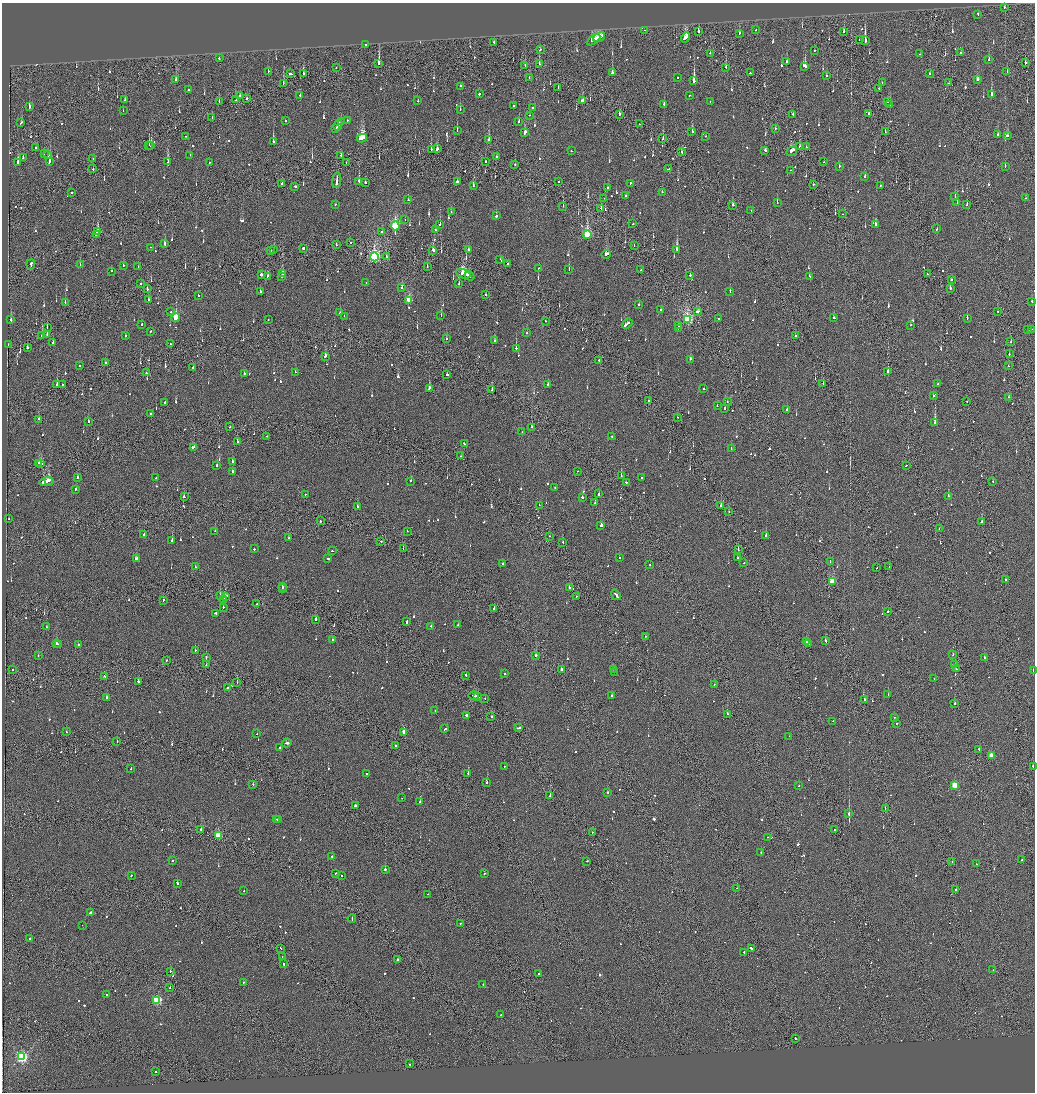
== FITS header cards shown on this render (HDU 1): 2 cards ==
NAXIS1  =                 2065
NAXIS2  =                 2180

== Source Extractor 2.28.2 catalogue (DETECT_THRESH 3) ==
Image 2065 x 2180 px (HDU 1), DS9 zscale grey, zoomed out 1/2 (1 PNG px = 2 x 2 image px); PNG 1037 x 1094 px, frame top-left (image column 1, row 2179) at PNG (2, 3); each listed source drawn as its Kron ellipse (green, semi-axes under 4 px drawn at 4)
Background -0.112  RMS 0.063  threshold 0.189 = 3 sigma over >= 5 px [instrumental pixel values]
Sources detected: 1104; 38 cannot appear on this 1/2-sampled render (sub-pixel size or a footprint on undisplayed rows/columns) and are neither listed nor drawn; of the other 1066, the 500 brightest by FLUX_AUTO listed and drawn (566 fainter detections omitted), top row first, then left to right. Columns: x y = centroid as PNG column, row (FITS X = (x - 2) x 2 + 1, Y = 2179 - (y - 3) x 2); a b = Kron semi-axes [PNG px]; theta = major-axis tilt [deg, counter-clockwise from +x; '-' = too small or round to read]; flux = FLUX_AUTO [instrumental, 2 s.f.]
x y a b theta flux
1004 7 2 2 - 84
978 14 3 2 - 110
644 30 2 2 - 79
755 30 2 1 - 78
698 31 3 2 - 120
844 31 3 2 - 68
739 33 2 2 - 190
599 37 6 2 27 350
686 37 5 3 - 370
594 40 7 3 34 470
859 40 2 2 - 73
865 41 3 2 - 1400
494 42 2 2 - 75
365 44 2 2 - 62
540 49 2 2 - 110
814 50 2 2 - 130
710 53 2 2 - 120
960 53 2 2 - 260
919 54 2 1 - 170
219 58 2 2 - 81
989 60 2 2 - 71
786 62 2 2 - 88
379 63 3 2 - 1700
1025 63 2 2 - 620
539 64 2 1 - 160
525 65 2 2 - 91
804 66 4 2 - 870
726 67 2 2 - 170
336 68 2 1 - 62
268 71 2 2 - 69
1007 72 2 2 - 67
612 73 3 2 - 160
750 73 2 2 - 86
930 73 2 2 - 74
290 74 3 2 - 290
303 74 3 2 - 110
826 76 2 2 - 69
529 78 2 1 - 110
677 78 2 2 - 120
176 79 3 2 - 65
978 79 3 2 - 88
694 81 3 2 - 2500
882 82 2 2 - 130
283 83 2 1 - 210
948 83 2 1 - 100
460 86 2 2 - 310
558 87 2 1 - 79
879 88 2 1 - 69
188 90 2 2 - 93
479 94 2 2 - 320
300 95 3 2 - 77
689 95 2 2 - 83
991 95 3 2 - 350
240 96 2 2 - 120
247 98 2 2 - 84
125 100 2 2 - 140
236 100 2 1 - 63
418 101 2 2 - 84
582 101 3 2 - 110
710 101 2 2 - 75
887 101 2 2 - 96
219 102 2 1 - 93
664 104 2 2 - 120
890 105 2 2 - 250
513 106 2 2 - 100
29 107 4 2 - 180
532 108 2 2 - 140
460 109 2 2 - 110
123 111 2 2 - 66
868 113 2 1 - 310
619 114 3 2 - 180
793 114 2 2 - 170
530 115 2 2 - 66
212 118 2 1 - 66
347 120 2 2 - 68
285 121 2 2 - 130
341 121 2 1 - 82
519 121 2 2 - 110
21 123 3 2 - 180
639 124 2 1 - 140
338 125 6 2 64 730
336 128 2 1 - 140
775 129 2 1 - 87
457 131 2 1 - 110
525 132 4 2 - 290
692 132 2 2 - 360
885 132 3 1 - 62
998 135 2 2 - 510
185 136 2 1 - 80
706 136 2 2 - 130
1007 136 2 2 - 100
362 138 5 3 - 2700
663 138 3 1 - 170
489 140 2 2 - 430
273 142 3 2 - 360
149 145 2 1 - 320
151 146 3 2 - 160
799 146 2 1 - 89
806 147 2 1 - 120
35 148 2 2 - 110
431 149 2 2 - 220
437 149 3 2 - 170
765 150 3 2 - 98
571 151 2 2 - 83
792 151 5 2 - 290
681 152 2 1 - 140
44 154 2 1 - 76
48 155 2 2 - 300
190 155 2 2 - 64
341 155 2 1 - 110
23 157 3 2 - 170
497 157 2 2 - 140
93 159 2 1 - 97
49 161 4 2 - 600
18 162 3 2 - 310
168 162 2 2 - 250
209 162 2 1 - 84
485 162 2 2 - 79
824 162 2 1 - 65
346 163 2 1 - 110
515 165 2 2 - 88
839 166 2 2 - 75
1005 166 2 2 - 78
93 169 2 2 - 76
669 169 3 1 - 220
791 170 2 1 - 160
865 176 2 2 - 120
337 180 8 2 83 660
359 181 2 2 - 300
365 182 2 2 - 240
457 182 2 2 - 280
559 182 2 1 - 99
630 183 3 2 - 110
282 184 2 1 - 110
813 184 2 1 - 150
295 186 2 2 - 110
473 186 3 2 - 65
880 186 2 2 - 71
608 188 3 2 - 470
72 192 2 2 - 81
662 192 2 2 - 120
625 196 2 2 - 70
955 197 2 2 - 110
604 198 2 2 - 99
1025 198 2 1 - 73
408 200 2 2 - 76
777 203 2 2 - 120
957 203 2 2 - 84
335 204 2 2 - 88
733 205 2 2 - 96
967 205 3 2 - 110
563 206 2 1 - 74
601 209 2 1 - 120
751 210 2 1 - 85
451 212 2 2 - 61
843 214 2 1 - 61
496 216 3 2 - 140
405 219 2 1 - 62
440 224 2 2 - 340
633 224 2 2 - 160
876 224 3 2 - 190
395 226 4 3 - 1300
937 229 2 2 - 130
435 230 2 2 - 120
382 231 2 2 - 63
98 232 3 2 - 930
96 235 3 1 - 330
587 235 4 3 - 1100
351 242 2 2 - 100
165 244 2 2 - 400
336 245 2 1 - 79
634 246 2 1 - 95
150 247 2 1 - 70
303 248 2 2 - 330
274 249 2 1 - 120
677 249 3 2 - 870
433 250 3 2 - 480
468 250 2 2 - 87
271 251 2 1 - 80
606 254 4 2 - 390
374 257 4 4 - 3000
386 257 3 2 - 130
500 260 2 2 - 230
31 264 5 1 - 240
507 264 2 2 - 160
80 265 2 2 - 63
123 265 2 2 - 110
138 267 3 2 - 150
427 267 3 2 - 62
539 268 2 1 - 70
569 269 2 2 - 110
641 270 2 2 - 66
111 271 2 2 - 87
261 274 2 2 - 1100
283 274 2 1 - 70
463 274 7 3 -22 1000
927 274 2 2 - 72
690 275 2 2 - 300
267 276 3 2 - 73
282 276 2 1 - 250
469 276 5 1 - 370
809 276 2 2 - 110
952 280 2 2 - 150
140 283 2 1 - 61
366 283 2 1 - 69
459 284 2 2 - 170
147 288 3 1 - 150
402 288 2 2 - 110
950 288 2 2 - 200
260 291 2 2 - 110
730 291 3 2 - 110
486 295 2 2 - 130
198 296 2 2 - 110
149 300 2 2 - 99
409 300 3 3 - 570
65 302 2 2 - 85
1032 302 2 2 - 80
639 304 2 2 - 82
660 310 2 2 - 92
698 311 3 2 - 290
997 311 2 1 - 130
171 312 2 2 - 69
340 313 2 2 - 74
441 315 2 2 - 110
344 316 2 1 - 76
176 318 4 3 - 490
719 318 2 2 - 120
834 318 3 2 - 81
967 318 3 2 - 130
268 319 2 1 - 73
688 319 4 3 - 1700
11 320 3 2 - 210
545 321 2 1 - 79
627 324 6 2 38 750
142 325 3 2 - 120
910 325 2 2 - 83
678 326 2 1 - 110
47 328 2 1 - 220
678 328 2 2 - 93
1031 329 2 2 - 200
1028 330 2 1 - 87
151 331 2 2 - 110
527 333 2 2 - 78
47 335 2 1 - 81
42 336 2 2 - 280
125 336 2 2 - 120
795 336 2 2 - 82
446 339 2 2 - 78
494 340 2 2 - 84
1011 341 2 2 - 67
53 342 2 2 - 71
170 344 2 2 - 71
8 345 2 1 - 95
27 348 2 2 - 240
516 348 2 2 - 480
1009 354 2 2 - 120
325 356 3 2 - 150
690 359 2 2 - 680
599 360 2 1 - 390
105 362 2 2 - 66
79 366 2 2 - 66
1008 366 2 2 - 240
193 367 2 2 - 120
888 371 2 1 - 840
295 372 2 1 - 74
146 373 2 2 - 270
244 374 2 2 - 120
447 375 2 2 - 120
548 384 2 2 - 83
823 384 2 1 - 68
938 384 2 2 - 130
57 385 2 2 - 170
63 385 2 1 - 68
429 388 4 2 - 280
704 388 2 2 - 64
492 390 2 2 - 160
933 396 2 1 - 520
1009 397 2 2 - 71
648 401 2 2 - 94
727 402 2 2 - 84
967 402 2 1 - 82
165 403 3 2 - 130
717 406 2 2 - 61
725 408 2 2 - 130
787 410 2 2 - 180
151 414 2 1 - 350
677 417 2 2 - 66
39 419 2 2 - 83
88 421 2 2 - 120
935 423 2 2 - 1300
230 427 2 1 - 85
532 427 2 2 - 65
522 432 2 1 - 110
267 436 2 2 - 74
612 436 2 2 - 65
237 442 2 2 - 67
464 444 2 2 - 100
194 447 2 1 - 340
731 449 2 2 - 100
460 456 2 2 - 71
232 461 2 2 - 340
38 463 2 2 - 130
40 463 3 2 - 190
217 465 2 2 - 110
906 466 2 1 - 78
232 471 2 2 - 430
577 471 2 2 - 67
621 475 2 1 - 82
78 477 3 2 - 94
156 478 2 2 - 66
641 478 2 2 - 83
49 480 3 2 - 270
410 481 2 2 - 110
993 481 2 1 - 65
46 482 7 3 9 450
626 482 2 2 - 110
555 487 2 2 - 71
75 489 2 2 - 320
305 494 2 1 - 71
599 494 2 2 - 250
948 496 2 2 - 460
184 497 2 2 - 120
582 497 2 2 - 110
595 503 2 2 - 140
539 505 2 1 - 87
721 505 3 2 - 140
357 506 2 2 - 65
729 512 2 1 - 76
9 519 2 2 - 85
320 521 2 2 - 240
982 522 3 2 - 150
601 525 2 2 - 570
939 529 2 1 - 110
215 531 2 2 - 66
407 531 2 1 - 120
144 535 2 2 - 140
766 535 2 2 - 260
550 536 2 1 - 62
289 538 2 2 - 250
172 540 2 2 - 330
381 541 2 2 - 69
563 542 3 1 - 210
255 549 3 2 - 120
403 549 2 1 - 73
738 550 2 2 - 76
332 551 2 2 - 92
136 558 3 2 - 220
328 558 3 2 - 150
619 558 2 2 - 160
738 558 2 2 - 67
830 561 2 1 - 89
744 563 2 2 - 93
502 564 2 2 - 240
650 565 2 2 - 120
195 567 2 2 - 74
889 567 2 2 - 86
877 568 2 1 - 89
1005 580 2 2 - 340
832 581 3 3 - 580
283 586 2 2 - 230
282 588 2 1 - 140
569 588 2 2 - 120
220 595 2 1 - 82
616 595 6 2 -52 390
226 596 4 2 - 230
576 596 2 1 - 120
224 599 2 1 - 160
163 600 3 1 - 92
256 604 2 2 - 67
223 607 2 2 - 100
494 608 2 1 - 450
888 612 2 1 - 720
215 613 3 2 - 300
315 619 2 1 - 450
407 622 3 2 - 240
458 625 2 2 - 91
430 626 2 2 - 94
47 627 2 2 - 66
645 636 2 2 - 130
333 639 2 2 - 82
826 641 3 2 - 530
806 642 2 2 - 200
56 643 4 2 - 220
808 644 2 2 - 100
58 645 2 1 - 170
78 645 2 2 - 210
195 650 2 2 - 120
536 655 2 2 - 690
953 655 2 1 - 81
38 656 2 2 - 91
984 657 2 2 - 130
206 658 2 2 - 70
166 660 2 2 - 94
206 664 2 1 - 130
955 665 2 2 - 64
13 669 2 1 - 66
561 669 2 1 - 740
614 669 2 2 - 79
956 669 2 1 - 86
1033 670 2 1 - 63
614 672 2 1 - 85
505 674 2 2 - 110
466 675 2 1 - 110
105 676 2 2 - 72
934 679 2 2 - 79
138 681 2 2 - 120
237 682 2 1 - 130
714 684 2 1 - 75
227 688 2 2 - 480
888 695 2 1 - 360
474 696 5 2 - 370
612 696 2 2 - 350
478 697 2 1 - 150
106 698 2 2 - 81
485 699 2 2 - 69
864 699 3 2 - 200
954 704 2 2 - 530
435 710 2 2 - 72
727 714 2 2 - 91
466 715 2 2 - 290
491 716 2 2 - 310
894 717 2 2 - 96
833 721 2 2 - 230
897 723 2 2 - 230
519 728 4 2 - 250
445 729 3 2 - 190
66 732 2 1 - 92
404 732 2 2 - 120
257 734 2 2 - 120
789 736 2 1 - 110
117 742 2 2 - 110
287 743 5 2 - 260
395 745 2 2 - 88
280 747 2 2 - 110
979 749 2 2 - 170
991 756 3 3 - 290
505 766 2 2 - 86
1033 766 2 2 - 290
131 769 2 2 - 120
468 773 2 2 - 250
367 774 2 2 - 380
487 783 2 2 - 290
253 784 2 2 - 74
955 785 3 3 - 500
799 786 2 2 - 91
607 792 2 2 - 620
550 796 2 1 - 320
402 798 2 2 - 69
420 802 3 2 - 260
355 806 2 2 - 150
885 808 2 1 - 78
848 814 2 2 - 75
279 819 3 2 - 260
276 820 3 1 - 220
201 829 3 3 - 130
835 829 2 1 - 67
592 832 2 1 - 73
218 835 3 3 - 790
768 837 2 2 - 66
761 852 2 2 - 64
332 856 2 2 - 69
1022 860 2 2 - 67
172 861 2 2 - 130
587 861 2 2 - 62
952 862 2 1 - 150
976 864 2 2 - 66
385 869 2 2 - 200
335 873 2 1 - 100
484 873 2 2 - 250
131 875 2 1 - 340
341 876 2 2 - 100
177 883 3 2 - 110
737 888 2 1 - 79
956 889 2 2 - 100
244 891 2 2 - 160
428 894 2 2 - 83
90 912 3 2 - 180
352 919 4 1 - 430
460 923 2 2 - 88
82 925 2 1 - 93
30 939 2 2 - 170
280 948 2 1 - 93
751 948 3 2 - 160
744 952 2 2 - 140
282 957 2 1 - 110
398 959 2 2 - 230
284 963 3 2 - 130
993 970 2 2 - 130
170 971 2 1 - 98
539 974 2 2 - 78
243 982 2 2 - 93
483 984 2 2 - 120
170 988 2 1 - 130
106 994 2 2 - 190
157 1000 3 3 - 1100
500 1015 2 2 - 370
795 1038 3 2 - 210
22 1057 3 3 - 2200
409 1064 2 2 - 75
155 1071 2 2 - 130
At the frame edge (FLAGS 8, measured only in part): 2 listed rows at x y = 1033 670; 1033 766
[566 fainter detections neither listed nor drawn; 38 sub-pixel or undisplayed-footprint detections neither listed nor drawn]